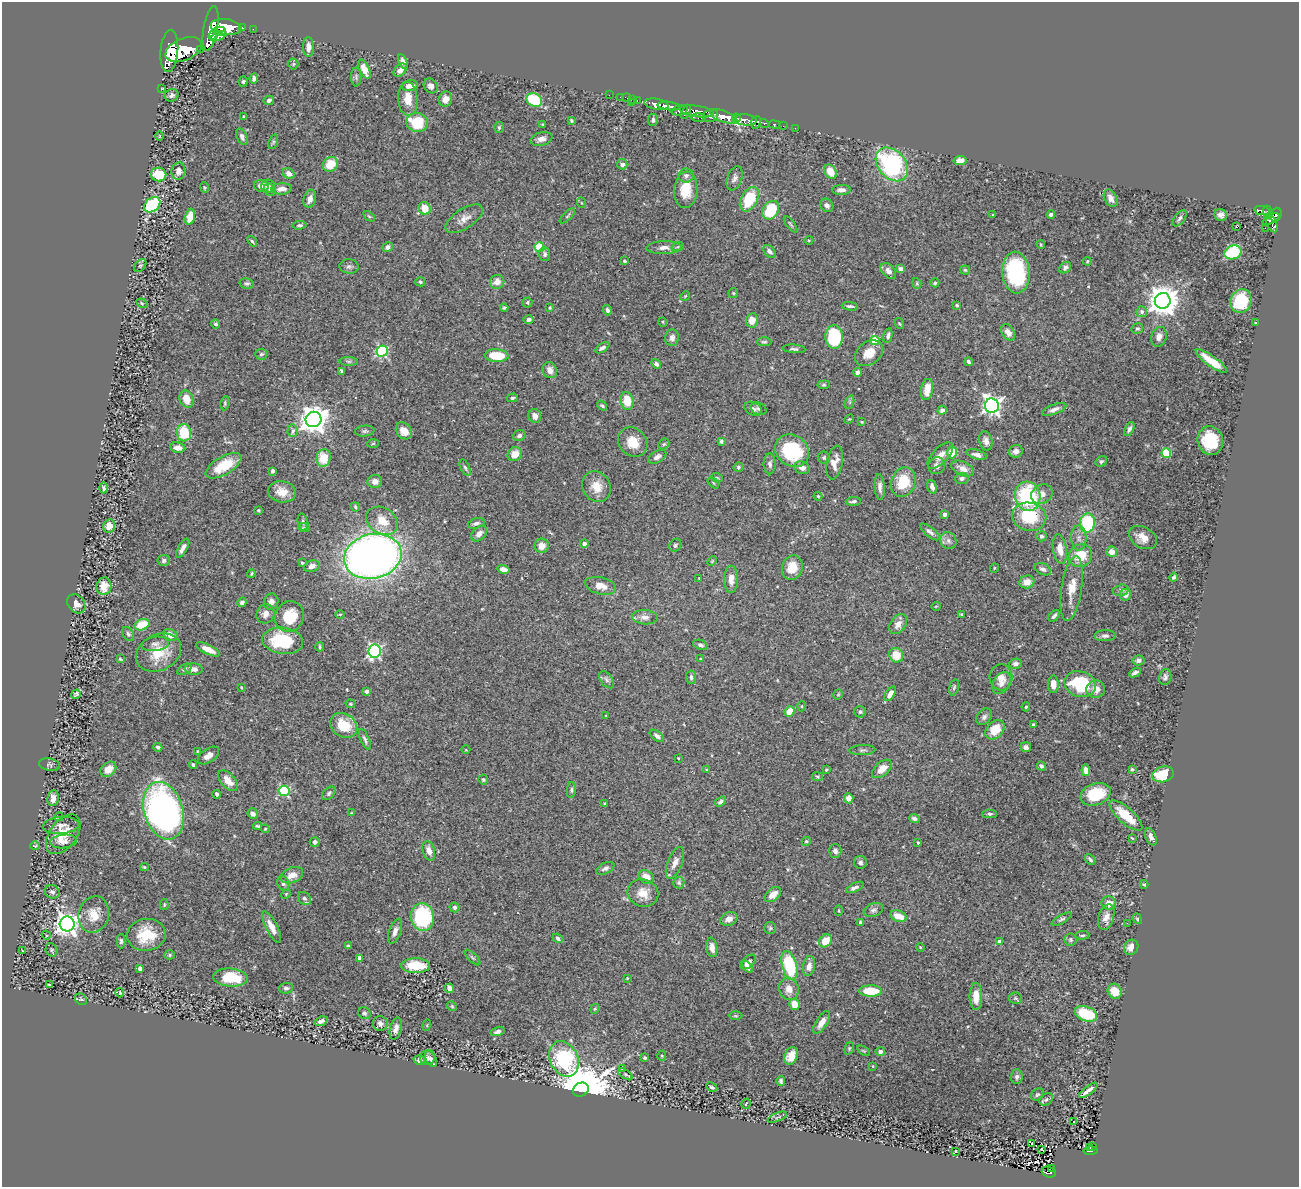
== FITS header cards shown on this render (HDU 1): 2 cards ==
NAXIS1  =                 1297
NAXIS2  =                 1185

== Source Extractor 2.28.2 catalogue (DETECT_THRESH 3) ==
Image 1297 x 1185 px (HDU 1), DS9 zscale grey, 1 PNG px = 1 image px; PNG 1301 x 1189 px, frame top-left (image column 1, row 1185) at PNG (2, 2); each listed source drawn as its Kron ellipse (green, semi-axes under 4 px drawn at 4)
Background 0.736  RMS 0.03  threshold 0.0887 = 3 sigma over >= 5 px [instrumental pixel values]
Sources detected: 485; all 485 listed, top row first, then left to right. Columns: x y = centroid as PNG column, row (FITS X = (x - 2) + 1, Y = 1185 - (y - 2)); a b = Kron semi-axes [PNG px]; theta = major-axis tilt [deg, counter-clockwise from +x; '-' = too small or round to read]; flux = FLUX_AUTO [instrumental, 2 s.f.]
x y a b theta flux
226 27 15 7 -8 5000
211 28 22 7 80 5400
242 28 3 3 - 89
253 29 2 2 - 11
220 31 6 4 3 1500
213 35 6 4 49 1000
218 36 8 4 22 970
308 47 10 5 -89 13
200 49 3 3 - 96
184 50 19 11 22 8100
169 51 21 8 85 6200
403 61 7 4 -72 9.6
293 64 5 5 - 2.5
364 69 10 5 -65 23
400 70 8 5 43 10
356 77 9 5 -90 5.4
254 78 5 4 - 6.9
243 81 5 4 - 3.7
410 86 8 5 10 14
431 86 8 6 -51 8
161 88 3 2 - 11
172 95 7 6 - 6
609 95 2 2 - 13
620 97 2 2 - 11
626 98 4 2 - 17
408 99 17 10 -86 28
445 99 8 6 74 14
633 99 2 2 - 19
269 100 5 4 - 6
534 100 8 6 -27 110
637 101 3 2 - 32
631 102 2 2 - 23
656 104 12 5 -10 2200
669 106 11 4 -6 1600
680 110 8 4 17 680
697 111 17 5 -7 1000
686 112 7 3 65 690
244 116 4 3 - 1.9
711 116 8 6 22 1500
699 117 7 3 0 240
724 117 14 6 -19 3700
736 118 4 3 - 510
571 120 3 3 - 2.9
653 120 6 5 - 5.4
745 120 12 5 -3 1200
417 122 11 9 -18 78
756 122 6 5 - 400
543 124 3 2 - 1.8
764 124 5 3 - 220
774 124 6 3 -9 72
783 126 2 2 - 11
499 127 5 4 - 2.7
795 128 2 2 - 9.4
159 136 5 3 - 1.6
242 137 9 5 -66 7.9
541 139 11 6 12 12
273 142 8 4 71 3.5
960 160 6 4 9 15
330 164 8 7 - 41
622 164 5 5 - 7.5
892 164 19 13 -49 290
178 171 8 7 - 11
830 172 8 5 -57 27
289 173 6 5 - 13
159 174 8 7 - 57
686 176 7 7 - 6.5
735 178 12 7 69 8.2
261 186 7 6 - 16
268 186 7 6 - 6.3
204 188 5 3 - 2
282 189 10 5 3 13
270 190 6 5 - 4.2
686 190 18 12 86 39
841 190 9 5 1 8.2
1111 198 9 6 -63 11
310 199 9 6 72 13
749 199 13 8 61 79
582 203 5 3 - 2.2
152 205 9 6 42 150
827 205 7 6 - 8.2
425 208 6 6 - 31
771 210 10 7 57 92
1262 211 8 4 -10 320
1267 212 7 4 -85 340
1051 214 4 3 - 5.5
993 215 3 2 - 1.4
1221 215 6 6 - 8.8
1276 215 7 5 70 570
369 216 7 3 -37 2.6
567 216 9 3 44 3.2
190 217 8 5 76 41
1180 218 9 5 52 6
464 219 21 9 33 18
1271 219 9 3 25 400
1272 223 10 5 -68 410
790 224 9 3 -53 2.9
299 225 7 4 5 3.6
1236 227 3 3 - 61
1265 228 2 2 - 7.1
809 240 4 3 - 1.7
252 241 6 4 -50 2.9
1041 244 4 3 - 2.1
678 246 6 4 21 3
388 247 5 4 - 7.6
539 247 5 5 - 100
664 248 17 6 2 15
769 251 7 5 -50 6.8
1233 252 9 6 19 150
545 254 7 5 -85 6
624 261 3 3 - 2.8
1087 261 4 3 - 1.9
140 265 7 5 48 3.1
349 266 9 7 -7 6.3
1065 268 6 5 - 5.5
900 269 4 4 - 22
965 270 5 4 - 2.7
888 271 9 6 -48 11
1016 273 21 13 -86 180
420 282 5 4 - 3.5
497 282 7 7 - 16
247 283 7 5 -10 4.4
917 283 5 4 - 2.5
935 283 4 4 - 3.4
733 293 5 5 - 2.5
685 296 5 4 - 2
1163 301 8 8 - 3400
1241 301 12 10 67 100
527 302 5 5 - 3.1
142 303 6 4 -33 2.9
957 305 3 3 - 3.2
850 306 8 3 -6 4.2
504 308 4 3 - 2.9
550 308 4 3 - 2
607 310 5 4 - 5.7
1142 312 5 5 - 6.8
528 320 5 4 - 6.7
752 320 7 6 - 23
663 322 5 3 - 1.7
899 323 6 3 -58 2.2
1255 323 2 2 - 1.6
216 324 4 4 - 3.7
1137 329 6 5 - 3.4
1008 332 9 6 -58 16
888 336 7 3 77 5.1
834 337 11 8 -88 150
1159 337 10 7 71 12
672 338 8 6 85 8.4
875 340 5 4 - 70
764 342 7 4 1 3.6
602 348 8 4 32 6.4
794 349 11 4 -5 4.7
382 351 5 5 - 240
869 353 15 11 36 30
261 354 6 5 - 4.2
497 356 12 6 -3 67
349 361 9 4 -1 4.4
1211 361 19 5 -36 38
968 362 4 3 - 4
656 364 5 4 - 6.1
550 370 8 7 - 13
342 371 4 3 - 3.6
857 372 4 4 - 5.8
824 385 6 4 7 2.7
927 390 10 6 81 30
512 398 5 4 - 3.2
186 399 8 6 -71 26
627 401 9 6 -81 39
850 402 7 4 72 3.3
225 403 7 4 82 3.2
602 406 5 4 - 3.4
992 406 7 7 - 880
753 409 9 6 -28 7.9
759 409 8 6 -26 4.3
1054 409 13 5 21 9
942 410 4 4 - 6.4
535 416 7 6 - 14
314 419 8 7 - 2600
849 419 5 3 - 2
862 422 4 3 - 1.8
1129 429 7 4 64 5.8
293 431 6 5 - 6.9
365 431 10 5 6 5
404 431 9 7 -50 19
184 433 9 7 -85 72
519 436 6 5 - 6.2
1210 440 14 12 -74 86
721 441 4 3 - 3.8
986 441 10 6 -77 9.6
633 442 16 13 -43 34
373 444 6 4 3 2.3
664 444 6 4 44 2.7
178 448 7 5 -9 12
792 451 18 15 -38 140
1016 451 7 6 - 9.1
952 452 6 5 - 38
1166 453 5 4 - 100
515 454 7 6 - 26
940 455 16 8 45 18
977 455 10 4 -15 8.5
657 457 10 5 29 8.3
324 458 9 7 77 45
824 458 6 6 - 3.7
1101 461 6 5 - 3.7
835 463 17 8 79 18
770 464 10 6 -89 6.7
224 466 20 9 30 54
936 466 8 8 - 8.2
738 467 5 5 - 3.5
465 468 9 4 -65 4.1
802 468 8 6 -20 12
963 469 12 7 -23 16
272 471 4 3 - 4.8
717 478 6 3 -19 2.3
962 478 7 5 8 6.4
375 481 7 6 - 9.7
903 482 15 12 71 63
713 483 7 2 -45 1.8
597 487 16 13 -55 28
880 487 13 5 -86 9.6
932 487 7 4 -73 9.7
104 488 5 4 - 4.4
282 492 14 10 -8 25
1042 494 11 9 32 15
818 496 4 3 - 1.9
1028 496 15 12 -76 170
853 501 7 3 3 4.4
355 507 5 3 - 3.1
259 510 3 3 - 3.2
945 514 4 3 - 12
1029 517 17 14 -10 89
382 521 17 13 -32 39
303 522 9 5 -75 4.9
476 523 8 5 17 5.7
1087 523 9 7 86 150
109 526 7 6 - 20
304 528 6 3 -19 2.4
930 532 12 4 -39 6.8
479 534 9 6 44 12
1041 536 5 5 - 4.6
1079 538 12 7 -88 12
1143 538 15 10 -30 20
948 541 8 7 - 8.3
584 544 4 4 - 6.8
675 545 7 5 56 4.1
542 546 7 7 - 18
183 548 11 4 59 10
1060 549 15 7 -81 23
1112 552 5 5 - 19
373 556 29 22 13 1600
1080 556 12 11 - 45
164 560 6 5 - 7
712 561 6 3 47 2
302 563 3 3 - 3.9
312 566 8 5 19 12
792 567 12 10 73 36
994 568 5 3 - 1.6
503 569 6 4 -15 14
1043 569 9 5 -26 7.4
251 574 4 3 - 2.4
1174 577 4 3 - 3.7
699 578 3 2 - 1.6
731 579 13 7 -90 17
1027 582 7 6 - 17
104 586 9 7 80 23
601 586 16 8 -14 23
1072 588 33 10 81 38
1121 590 8 5 15 6.3
1125 595 6 5 - 11
242 602 5 4 - 6
271 602 8 7 - 11
76 604 10 8 -51 12
936 606 5 3 - 1.4
265 614 10 9 - 12
340 614 5 3 - 2
962 614 3 3 - 2.2
290 616 16 14 58 65
1054 616 7 4 48 4.8
645 617 13 7 -4 13
898 624 11 7 56 13
142 625 8 5 21 54
128 634 8 5 -61 4.4
170 635 7 5 -26 17
1105 636 10 5 2 6
283 641 20 13 -8 110
155 644 14 7 7 9.6
700 645 7 4 -22 4.4
320 647 4 3 - 2.7
208 649 13 4 -25 21
375 651 7 6 - 370
159 653 23 18 27 58
896 655 7 6 - 34
120 659 3 3 - 2.1
700 659 3 3 - 2
1138 660 6 5 - 7.4
1015 664 6 5 - 6.9
184 669 8 5 30 4
194 669 9 6 -5 10
1135 673 6 3 28 5.5
691 677 6 5 - 5.1
1001 677 13 11 -86 16
1165 677 8 6 79 5.3
607 680 10 6 -55 5.9
1002 683 12 8 60 11
1053 684 9 5 89 16
1080 684 16 12 -15 130
241 687 3 2 - 1.7
954 687 8 4 74 3.2
1096 689 9 8 - 16
366 691 4 3 - 4.7
76 694 5 4 - 3.6
838 694 5 4 - 2.3
890 694 8 4 59 12
350 704 5 4 - 1.9
802 706 5 3 - 1.7
1026 707 5 4 - 3
790 711 5 4 - 28
860 712 6 5 - 4
606 716 3 2 - 1.5
984 717 9 7 48 6.3
1033 724 4 3 - 3.8
344 725 14 11 -35 54
995 730 11 8 46 45
657 736 8 4 -38 7
365 739 11 4 -67 5.2
158 747 4 3 - 4.3
1026 747 5 5 - 6.8
466 750 4 3 - 1.4
862 750 13 5 3 5.6
198 752 4 2 - 1.6
208 756 12 7 35 13
678 758 2 2 - 1.7
49 765 10 6 -11 5.2
193 765 4 3 - 2.8
1041 766 5 3 - 4.7
108 769 8 6 42 22
882 769 12 7 40 22
1132 769 3 3 - 2.9
707 770 3 3 - 1.9
826 770 4 4 - 2.3
1086 770 6 4 -82 14
1163 774 11 7 15 64
817 777 5 3 - 2.7
483 780 5 5 - 3.4
228 781 12 7 -48 20
571 790 8 4 86 4.2
284 791 5 5 - 190
329 793 8 5 46 4.5
217 794 4 3 - 5.5
1096 794 15 10 19 67
53 798 8 5 81 15
849 798 5 4 - 11
721 801 6 4 34 5.9
605 804 4 3 - 2.3
164 811 29 19 -73 840
351 813 4 3 - 1.6
253 814 5 5 - 7.5
990 814 7 4 0 3.8
1126 816 21 8 -42 53
59 817 4 3 - 2
914 819 5 4 - 5.2
61 825 18 8 5 14
258 826 4 3 - 2.8
265 829 4 4 - 2.1
63 834 22 13 54 42
1151 837 9 5 -69 9.6
1132 838 3 2 - 1.7
806 841 5 4 - 2.9
64 842 13 6 6 12
315 842 5 5 - 5.2
918 842 3 3 - 2.4
35 846 5 3 - 2
429 851 10 6 -73 15
835 851 7 6 - 7.2
1090 859 6 3 -48 4.4
860 862 6 6 - 5.8
675 863 17 7 68 15
144 867 4 3 - 2.5
605 868 10 5 26 6.5
292 875 12 7 22 20
646 877 8 6 -36 21
283 883 8 5 -64 5.5
679 883 6 5 - 3.7
1144 884 4 3 - 2.5
855 887 9 4 27 7.4
52 892 7 6 - 7.1
643 893 15 13 -20 27
286 894 5 4 - 1.9
773 895 9 6 40 17
304 898 7 6 - 5.9
1109 903 7 7 - 20
164 905 5 4 - 2.3
455 907 5 5 - 5.4
873 910 10 6 21 7.2
839 911 5 3 - 1.8
94 914 18 15 76 34
898 916 8 5 -20 28
422 917 14 11 -83 190
1106 917 13 7 72 14
729 919 9 6 23 12
1062 919 11 4 29 4.5
1137 919 5 4 - 3.2
860 923 3 3 - 8.2
1127 923 3 2 - 3.9
67 924 7 7 - 1600
272 927 17 5 -63 20
770 928 6 6 - 3.4
395 931 13 6 70 11
46 935 5 4 - 2.6
146 935 19 16 9 61
1082 935 7 4 3 3.8
558 938 5 4 - 4.6
1071 940 6 6 - 3.9
121 941 7 4 90 3.8
825 941 7 5 47 33
999 942 4 4 - 14
348 946 3 3 - 2.5
712 947 10 5 -82 14
920 947 4 3 - 1.6
1131 947 8 7 - 15
52 950 6 5 - 3.4
23 951 3 2 - 1.2
170 955 5 4 - 3.5
472 957 10 4 -45 3.5
360 958 4 4 - 13
748 962 9 5 43 8.7
416 966 14 7 -1 53
789 966 15 7 -76 140
809 966 10 6 80 13
747 967 7 4 -55 6.6
140 968 4 4 - 6.3
230 978 17 9 -5 66
627 978 3 2 - 1.7
49 984 4 2 - 1.4
286 988 7 5 3 5.9
450 988 5 4 - 13
789 989 11 9 -69 17
871 991 11 5 -1 57
1115 991 8 6 -56 29
120 993 5 3 - 1.7
976 996 13 6 90 24
1015 998 6 5 - 3.2
81 999 6 5 - 3.2
795 1004 5 5 - 31
452 1006 5 4 - 2.5
595 1009 5 4 - 2.5
364 1013 6 5 - 4
1086 1014 12 7 -21 75
735 1016 7 3 0 2.8
321 1021 6 4 21 7.6
822 1022 13 5 57 16
380 1023 7 7 - 7.1
427 1025 6 3 73 1.8
396 1029 11 5 76 9.8
497 1031 7 4 18 6.7
849 1048 6 4 70 2.6
864 1051 7 4 -31 2.8
880 1051 5 4 - 9.5
662 1056 5 4 - 2.6
791 1056 9 6 65 23
427 1058 8 7 - 6
645 1058 4 3 - 4.8
431 1059 8 5 -60 7.7
564 1059 18 14 -63 250
419 1060 6 4 -17 6.5
872 1066 4 2 - 1.6
623 1068 3 3 - 2.4
625 1074 8 4 -36 4.1
1017 1077 7 6 - 5.2
781 1081 5 4 - 3.7
712 1087 6 4 -27 3.9
581 1090 8 7 - 16000
1088 1090 11 3 37 9.3
1037 1095 7 5 35 3.6
1046 1099 7 5 40 3.3
746 1104 5 2 - 1.3
777 1117 10 4 23 3.7
1073 1121 3 3 - 52
1032 1143 3 3 - 57
1092 1146 3 2 - 20
1089 1148 3 3 - 19
1042 1149 3 2 - 1.4
956 1151 3 2 - 1.4
1090 1151 7 3 7 88
1052 1168 3 3 - 30
1049 1172 7 5 -19 120